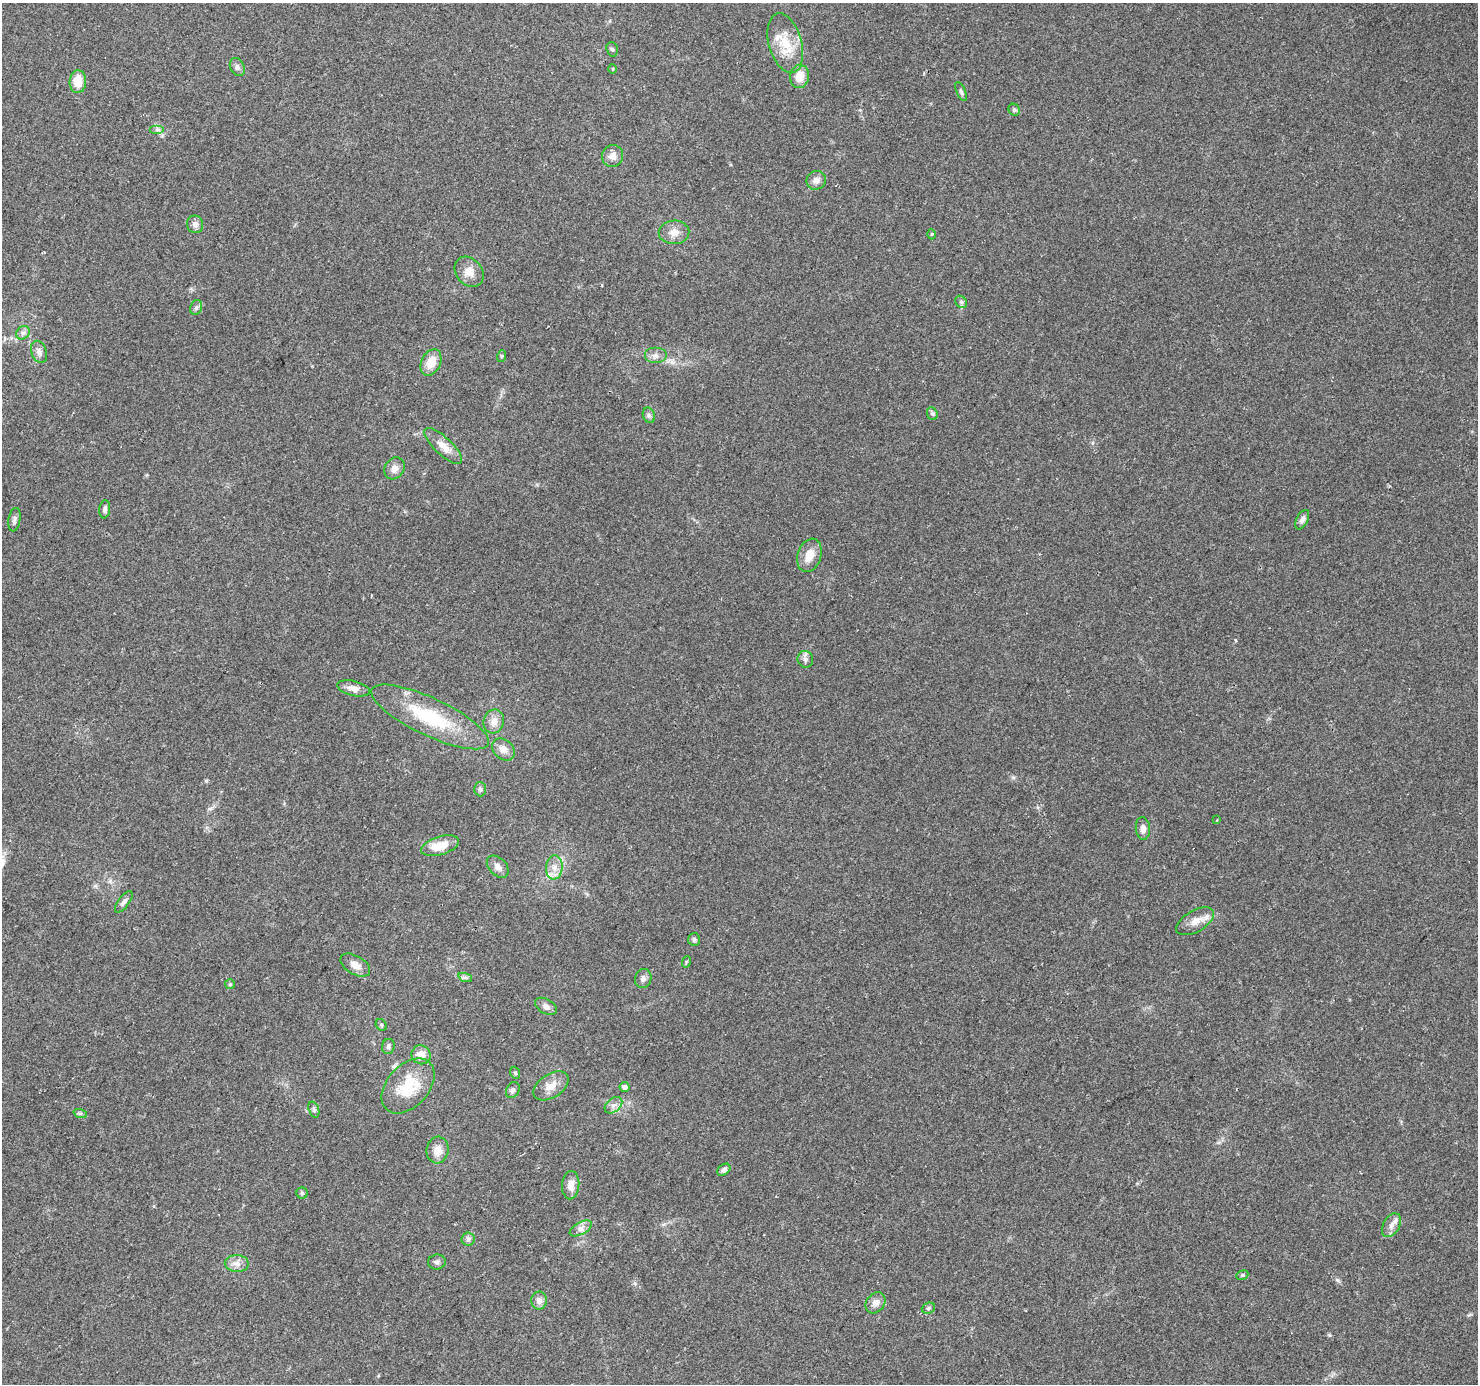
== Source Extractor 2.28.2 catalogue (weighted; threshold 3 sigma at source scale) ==
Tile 7 of 4 x 4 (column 3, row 2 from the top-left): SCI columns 2981-4456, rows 3047-4428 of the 5951 x 6026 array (HDU 1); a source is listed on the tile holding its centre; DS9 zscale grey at full resolution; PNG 1480 x 1386 px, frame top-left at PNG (2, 3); each listed source drawn as its Kron ellipse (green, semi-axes under 4 px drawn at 4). Shown black and unused: <1% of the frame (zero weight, under 2 of 3 exposures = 2% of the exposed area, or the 3 px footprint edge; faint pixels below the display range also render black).
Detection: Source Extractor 2.28.2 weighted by HDU 2 'WHT'; one run over the whole footprint, this tile lists its part. Background 0.0976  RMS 0.0098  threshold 0.0442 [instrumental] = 3 sigma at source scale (4.5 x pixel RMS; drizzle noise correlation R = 1.50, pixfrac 1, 0.0396/0.0396 arcsec/px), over >= 5 px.
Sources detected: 76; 2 inside a brighter listed object's ellipse — not listed separately; the other 74 listed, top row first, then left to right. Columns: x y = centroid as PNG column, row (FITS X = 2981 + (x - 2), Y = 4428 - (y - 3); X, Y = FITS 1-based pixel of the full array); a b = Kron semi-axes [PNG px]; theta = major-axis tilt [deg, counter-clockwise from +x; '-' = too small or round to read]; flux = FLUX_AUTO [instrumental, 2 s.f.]
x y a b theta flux
785 43 31 16 -74 26
612 49 7 5 -72 1.9
237 67 9 7 -62 3.2
613 69 5 3 - 0.93
799 76 12 9 81 12
78 82 11 8 87 16
961 91 10 4 -66 2.1
1014 110 6 5 - 1.9
157 129 7 4 0 2.1
613 156 11 10 - 6.2
816 180 10 9 - 5.4
195 224 9 8 - 4.4
674 232 15 11 2 9.2
932 234 5 3 - 0.89
469 272 16 13 -49 11
961 302 7 5 -46 2.1
196 307 8 5 68 2.2
23 333 7 6 - 3
39 352 11 7 -70 4.7
502 356 6 3 71 1.1
655 356 11 8 0 5
431 362 14 9 64 15
932 414 7 5 -69 1.6
649 415 8 6 -70 2.4
443 446 24 8 -43 11
394 468 11 9 54 6.1
105 509 9 5 81 2.7
14 520 12 6 80 3.1
1302 520 10 5 63 3.6
809 555 17 11 72 13
805 659 8 7 - 3.5
354 688 17 7 -14 7.6
430 717 64 19 -25 65
494 721 12 10 76 8.3
503 749 13 9 -43 7.8
480 789 7 6 - 2.1
1217 820 3 2 - 1.9
1143 828 11 7 -84 5.7
440 846 20 9 17 18
498 867 13 8 -46 6
554 867 12 8 85 8
124 902 13 5 53 3.5
1195 921 21 10 30 11
694 939 6 6 - 2.3
686 962 6 3 72 1
355 965 16 9 -30 7.7
465 977 7 4 -18 1.8
643 979 10 8 73 4.1
230 984 5 5 - 1.3
546 1006 12 7 -30 4.3
381 1025 6 5 - 1.5
388 1046 7 6 - 2.4
421 1055 10 9 - 9.8
515 1073 6 4 -68 1.5
408 1086 32 21 48 39
551 1086 19 11 33 11
625 1087 5 5 - 4.4
513 1090 8 6 61 2.9
613 1105 10 6 40 4
314 1109 8 5 -71 2.2
80 1113 7 4 -18 1.6
438 1150 13 11 82 9.7
724 1170 7 5 40 3.2
571 1185 14 8 87 8.7
302 1193 5 5 - 1.6
1392 1225 13 8 59 5.8
581 1228 12 6 29 4.9
468 1239 6 6 - 2.5
437 1262 9 7 9 2.9
237 1263 12 8 -1 6
1242 1275 6 4 22 1.2
539 1300 9 8 - 5.4
875 1303 11 9 50 6.3
928 1308 7 5 21 1.7
Unlisted compact peaks at least as high as the median listed source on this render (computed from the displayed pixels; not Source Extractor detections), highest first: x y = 1337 1280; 1013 777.